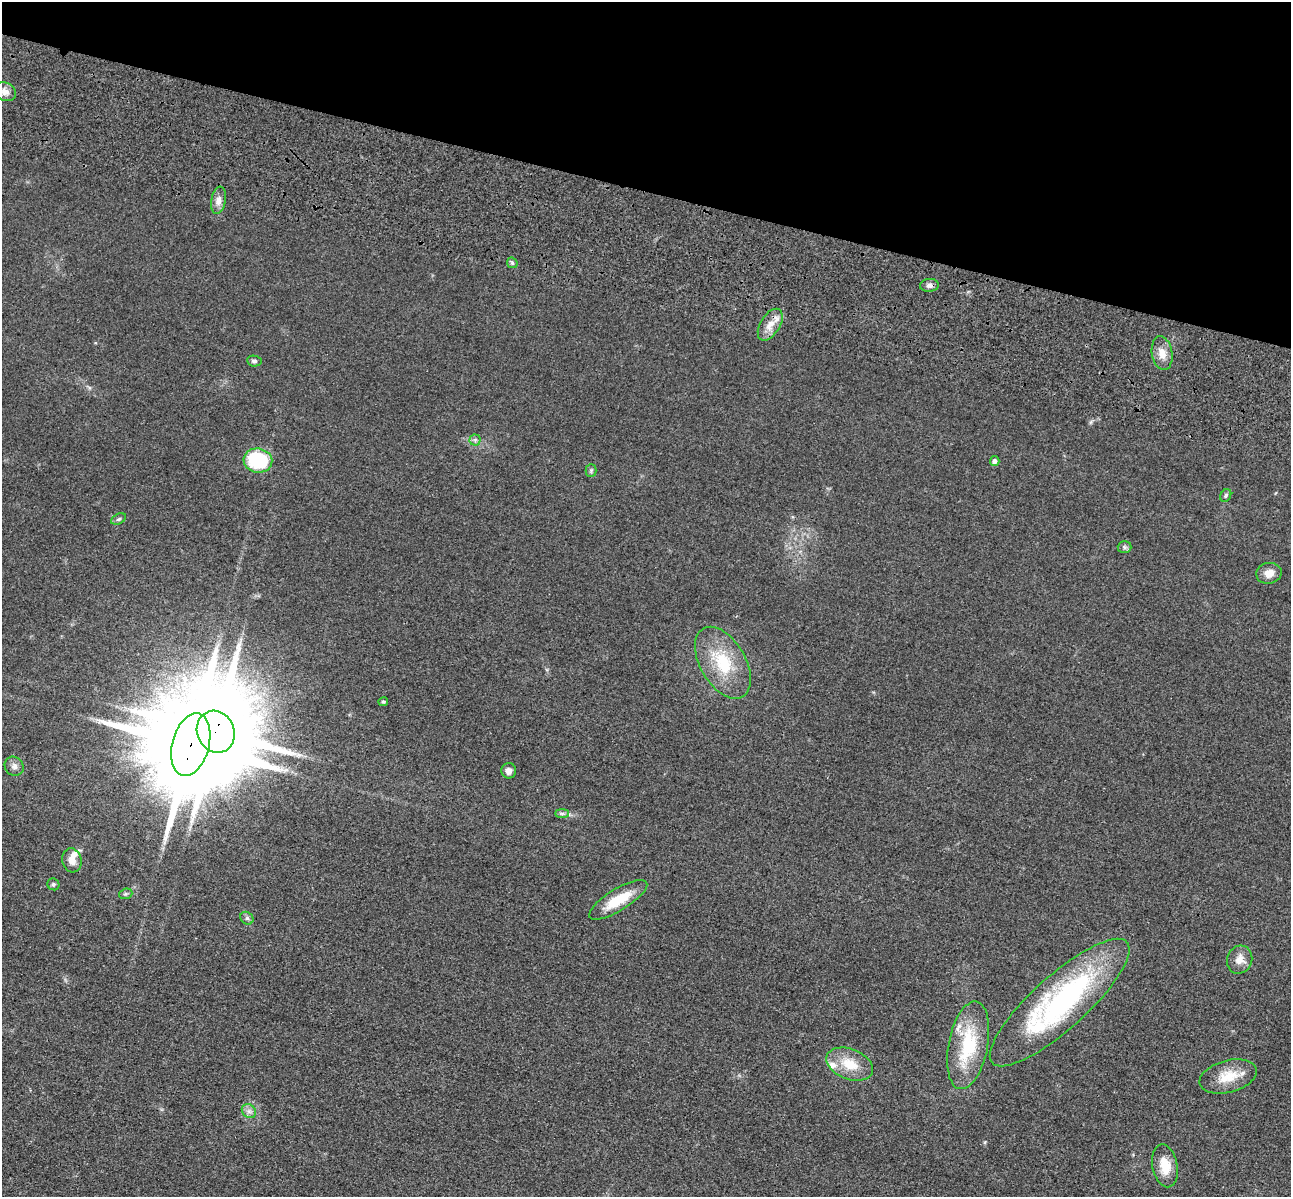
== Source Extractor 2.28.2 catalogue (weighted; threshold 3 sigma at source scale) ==
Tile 2 of 4 x 4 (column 2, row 1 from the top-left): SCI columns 1462-2750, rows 3980-5174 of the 5350 x 5365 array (HDU 1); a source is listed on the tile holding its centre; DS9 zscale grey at full resolution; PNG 1293 x 1199 px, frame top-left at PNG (2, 2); each listed source drawn as its Kron ellipse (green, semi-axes under 4 px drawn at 4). Shown black and unused: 16% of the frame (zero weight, under 3 of 4 exposures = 9% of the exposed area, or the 3 px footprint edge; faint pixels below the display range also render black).
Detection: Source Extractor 2.28.2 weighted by HDU 2 'WHT'; one run over the whole footprint, this tile lists its part. Background 0.0476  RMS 0.0084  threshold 0.0377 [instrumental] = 3 sigma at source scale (4.5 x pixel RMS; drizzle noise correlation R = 1.50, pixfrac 1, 0.05/0.05 arcsec/px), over >= 5 px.
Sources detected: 37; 3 inside a brighter listed object's ellipse — not listed separately; the other 34 listed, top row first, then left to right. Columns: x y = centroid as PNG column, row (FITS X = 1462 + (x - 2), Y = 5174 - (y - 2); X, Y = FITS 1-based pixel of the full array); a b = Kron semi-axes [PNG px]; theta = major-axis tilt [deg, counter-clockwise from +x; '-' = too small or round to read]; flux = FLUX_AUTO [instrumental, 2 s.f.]
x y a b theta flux
5 92 11 9 -25 5.9
218 200 14 7 80 5.7
512 263 6 5 - 1.5
929 285 9 6 6 3.2
770 325 17 10 59 9.6
1162 353 17 10 -80 8.7
254 361 7 5 -8 1.9
475 440 5 5 - 1.9
258 461 14 12 -8 61
995 461 5 4 - 2.9
591 470 6 5 - 1.5
1226 495 6 5 - 1.6
119 519 8 5 26 1.7
1124 547 7 6 - 1.8
1269 573 13 10 12 7.7
723 663 39 22 -60 43
383 702 5 4 - 1.2
216 732 21 18 -66 12000
191 745 32 18 75 23000
14 766 10 9 - 4
509 771 7 7 - 4.9
562 813 7 4 0 1.8
72 860 12 9 -75 6.3
53 884 6 5 - 1.7
126 894 7 5 20 1.5
618 900 33 11 31 25
247 918 7 6 - 2.1
1240 960 14 12 65 8.3
1060 1003 90 26 42 180
968 1045 44 19 79 53
850 1064 24 15 -21 21
1228 1076 29 16 15 20
249 1111 8 6 -44 3.1
1165 1166 22 12 -79 16
Overlapping masked pixels (flux is a lower limit): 3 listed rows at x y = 770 325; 216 732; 191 745